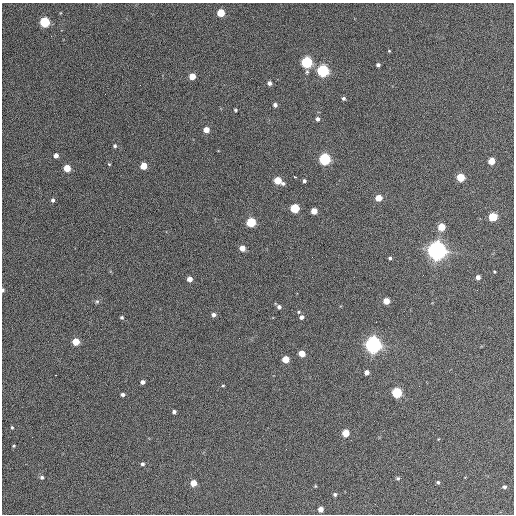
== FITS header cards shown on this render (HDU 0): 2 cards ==
NAXIS1  =                  512 / Axis length
NAXIS2  =                  512 / Axis length

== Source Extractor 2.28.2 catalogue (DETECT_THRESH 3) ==
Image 512 x 512 px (HDU 0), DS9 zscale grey, 1 PNG px = 1 image px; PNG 516 x 516 px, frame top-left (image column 1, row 512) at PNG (2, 3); no overlay
Background 374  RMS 21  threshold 63.2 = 3 sigma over >= 5 px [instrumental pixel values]
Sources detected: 72; all 72 listed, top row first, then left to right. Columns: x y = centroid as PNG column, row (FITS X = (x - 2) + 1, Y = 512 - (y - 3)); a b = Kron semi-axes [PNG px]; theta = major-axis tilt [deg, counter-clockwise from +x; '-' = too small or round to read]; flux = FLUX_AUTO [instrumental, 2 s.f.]
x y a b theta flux
221 13 5 5 - 4.5e+04
45 22 5 5 - 1.2e+05
51 36 3 2 - 1.3e+03
389 51 3 3 - 1.2e+03
306 62 5 5 - 2.2e+05
378 65 4 4 - 3.8e+03
323 71 5 5 - 2.8e+05
307 72 5 5 - 2.4e+03
192 76 5 4 - 2.3e+04
269 83 4 4 - 5.8e+03
344 98 4 4 - 3.1e+03
275 105 4 4 - 4.5e+03
235 110 4 3 - 1.9e+03
317 119 5 4 - 4.1e+03
206 130 4 4 - 1.6e+04
115 146 4 4 - 2.6e+03
56 155 4 4 - 6.9e+03
325 159 5 5 - 2.6e+05
491 161 5 4 - 2.9e+04
109 164 5 4 - 1.5e+03
143 166 5 5 - 2.9e+04
67 168 5 5 - 3.5e+04
295 177 3 2 - 3.3e+03
460 177 5 5 - 5.6e+04
277 180 5 5 - 4.7e+04
304 181 3 3 - 3.2e+03
283 183 5 4 - 2.9e+03
378 198 5 4 - 2.8e+04
53 200 4 3 - 3.4e+03
295 208 5 5 - 9.0e+04
314 211 4 4 - 2.1e+04
493 217 5 5 - 6.9e+04
251 222 5 5 - 9.6e+04
441 227 5 5 - 3.6e+04
242 248 4 4 - 1.8e+04
437 250 7 7 - 1.3e+06
312 257 2 2 - 6.9e+02
390 258 4 3 - 2.7e+03
494 272 3 3 - 1.2e+03
478 277 4 4 - 7.1e+03
189 279 4 4 - 1.2e+04
3 290 4 3 - 3.1e+03
97 301 6 5 - 2.2e+03
386 301 4 4 - 2.4e+04
279 307 6 4 -43 4.6e+03
298 312 5 4 - 1.8e+03
213 315 4 4 - 5.3e+03
122 317 4 4 - 2.4e+03
301 317 4 4 - 5.0e+03
76 341 5 5 - 3.5e+04
373 345 6 6 - 8.8e+05
302 353 5 4 - 2.5e+04
285 359 5 5 - 3.3e+04
366 372 4 4 - 8.3e+03
56 375 3 2 - 1.6e+03
143 382 4 4 - 4.6e+03
223 386 4 3 - 1.5e+03
397 393 5 5 - 1.5e+05
123 394 3 3 - 3.5e+03
174 412 4 3 - 4.1e+03
12 427 4 3 - 1.7e+03
345 433 5 5 - 3.8e+04
14 446 4 3 - 1.3e+03
142 464 4 4 - 3.0e+03
42 477 5 4 - 3.3e+03
398 478 5 4 - 2.3e+03
438 482 4 3 - 2.6e+03
193 483 4 4 - 2.2e+04
315 486 4 3 - 1.2e+03
504 487 4 4 - 3.2e+03
335 494 4 4 - 2.8e+03
321 509 4 4 - 1.2e+04
At the frame edge (FLAGS 8, measured only in part): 1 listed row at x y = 3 290